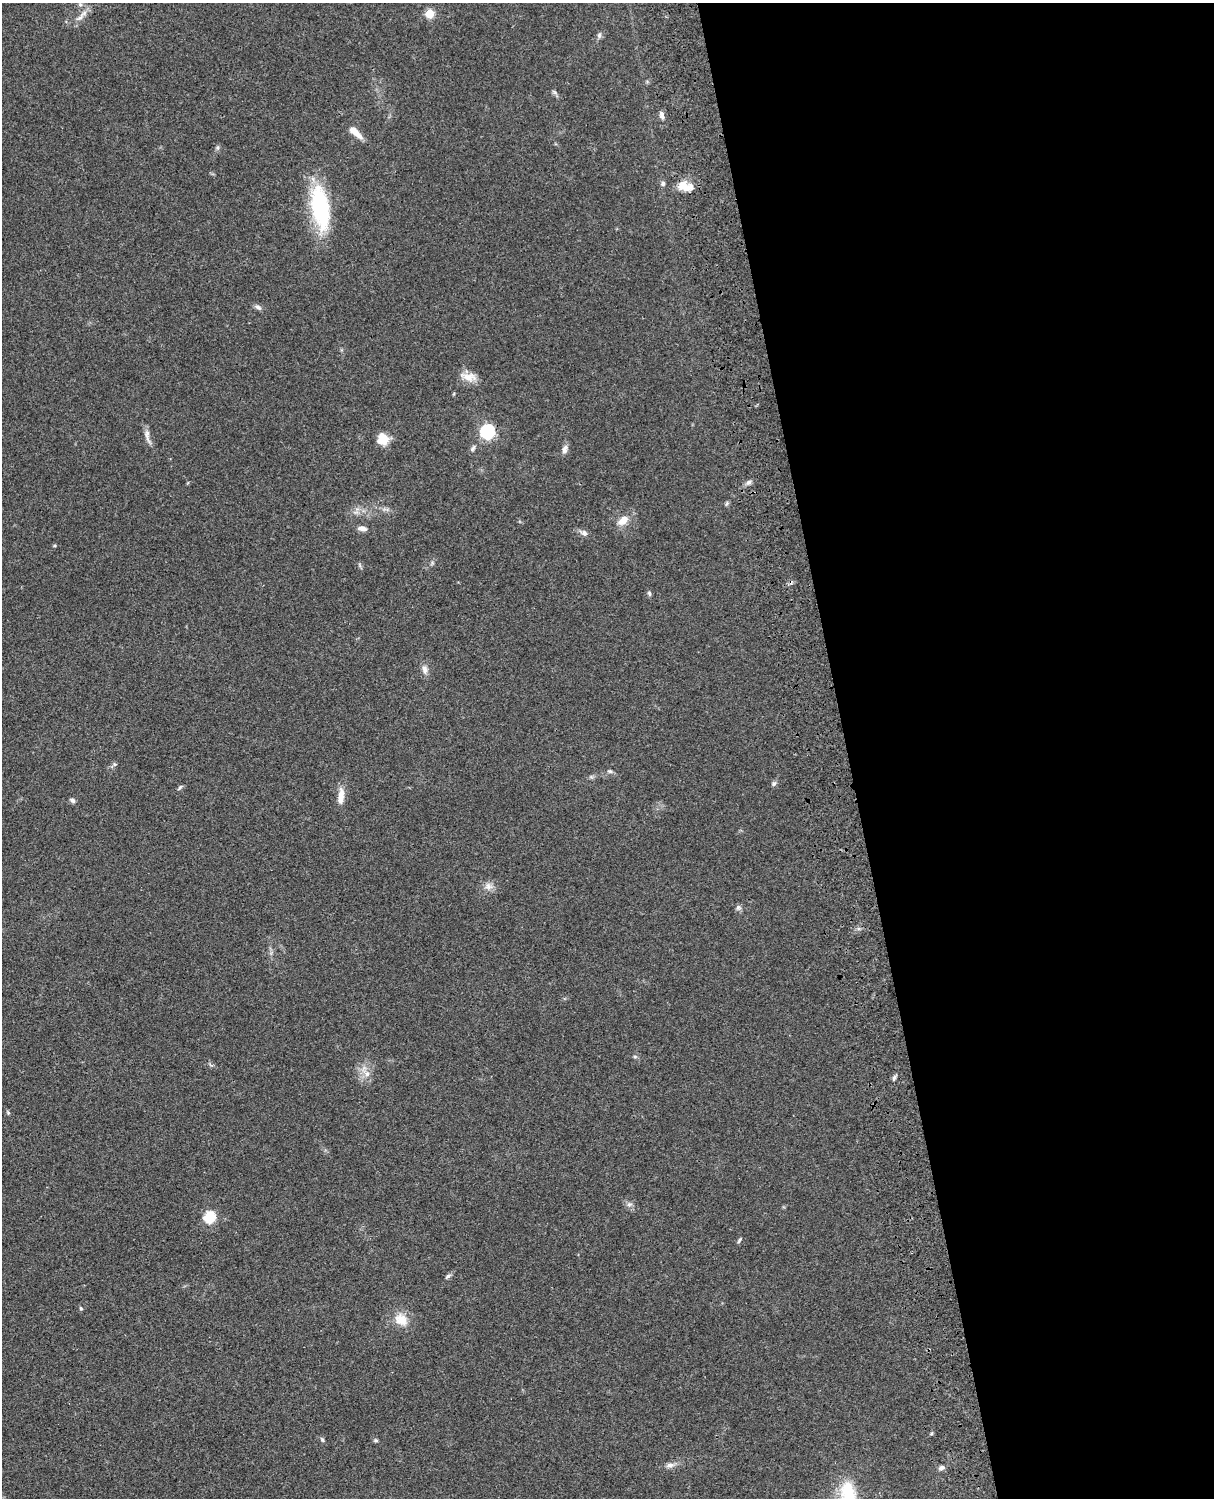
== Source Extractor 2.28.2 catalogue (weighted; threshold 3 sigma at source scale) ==
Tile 8 of 4 x 3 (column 4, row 2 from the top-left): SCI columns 3757-4968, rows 1773-3268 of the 5087 x 4927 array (HDU 1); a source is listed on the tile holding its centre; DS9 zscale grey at full resolution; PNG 1216 x 1500 px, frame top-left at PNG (2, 3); no overlay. Shown black and unused: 30% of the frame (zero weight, under 3 of 4 exposures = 6% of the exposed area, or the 3 px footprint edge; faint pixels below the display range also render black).
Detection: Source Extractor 2.28.2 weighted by HDU 2 'WHT'; one run over the whole footprint, this tile lists its part. Background 0.0823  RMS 0.006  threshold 0.0271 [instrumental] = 3 sigma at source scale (4.5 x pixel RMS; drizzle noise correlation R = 1.50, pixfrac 1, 0.05/0.05 arcsec/px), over >= 5 px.
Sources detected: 48; all 48 listed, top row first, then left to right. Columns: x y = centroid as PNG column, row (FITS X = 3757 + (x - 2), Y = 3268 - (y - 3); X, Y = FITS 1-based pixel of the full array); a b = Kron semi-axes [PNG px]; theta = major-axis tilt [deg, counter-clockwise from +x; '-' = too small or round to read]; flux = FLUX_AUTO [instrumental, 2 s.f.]
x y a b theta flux
80 4 6 5 - 1.1
429 14 5 5 - 23
79 18 12 6 32 2.8
599 35 9 5 83 1.6
554 92 9 4 -36 1.2
662 115 11 6 -76 2.4
355 132 19 7 -42 6.5
217 148 6 4 72 1
663 183 5 5 - 1.8
685 186 23 12 -11 8.7
320 208 48 18 -80 60
258 307 11 6 -27 1.9
469 377 22 11 -12 6.9
487 431 6 6 - 120
147 436 23 6 -76 3.8
383 439 14 13 - 8.2
473 448 9 5 60 1.5
565 449 11 6 69 2.8
749 482 8 5 37 1.9
727 503 8 4 59 0.91
623 520 12 9 37 6.6
362 529 11 6 -7 3.1
584 533 12 7 -30 2.5
649 593 7 5 -74 1.1
425 670 12 8 -77 3.1
115 764 6 5 - 1.1
610 771 7 5 -20 1.2
774 783 8 6 58 1.3
180 787 8 3 50 0.89
341 796 21 7 85 6.8
72 800 7 5 -34 1.6
489 886 11 9 15 3.7
738 908 8 7 - 1.6
635 1057 6 4 -1 0.87
367 1074 9 7 88 3.1
894 1078 7 4 74 1.5
8 1113 5 5 - 0.78
629 1204 8 6 19 1.7
209 1217 6 5 - 57
739 1240 9 3 59 0.87
448 1276 9 5 30 1.4
81 1308 5 4 - 0.77
401 1320 19 15 -35 9.8
322 1440 7 4 -62 1.1
376 1440 6 4 -2 0.88
670 1465 12 7 7 3
942 1468 8 5 19 2
848 1494 37 22 88 28
Isophote crosses this tile's border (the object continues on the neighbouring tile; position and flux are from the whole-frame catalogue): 1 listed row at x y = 848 1494